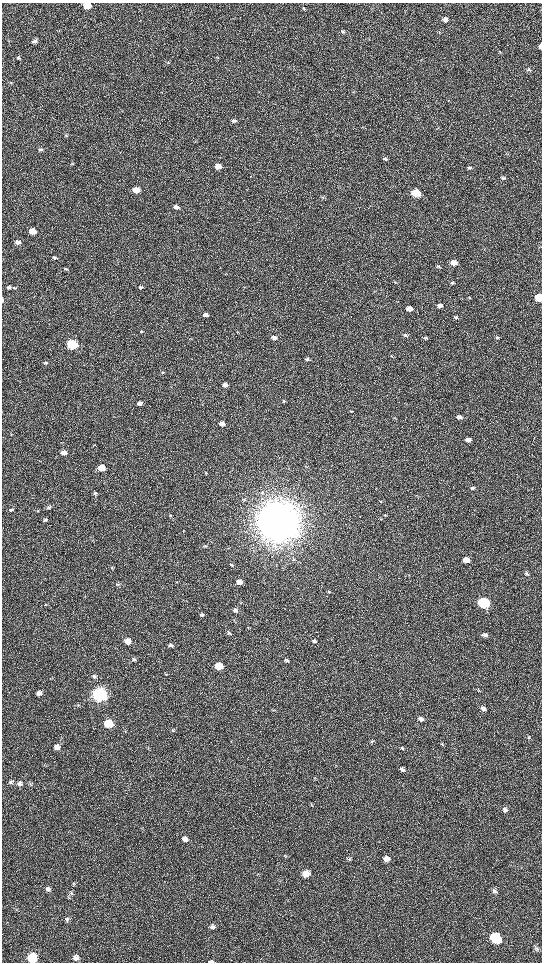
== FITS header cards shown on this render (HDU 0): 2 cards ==
NAXIS1  =                 1080 / length of data axis 1
NAXIS2  =                 1920 / length of data axis 2

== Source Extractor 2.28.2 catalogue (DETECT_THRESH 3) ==
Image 1080 x 1920 px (HDU 0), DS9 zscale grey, zoomed out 1/2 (1 PNG px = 2 x 2 image px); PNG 544 x 964 px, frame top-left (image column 1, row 1919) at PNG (2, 3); no overlay
Background 517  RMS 35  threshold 106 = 3 sigma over >= 5 px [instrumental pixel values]
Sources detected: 140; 2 cannot appear on this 1/2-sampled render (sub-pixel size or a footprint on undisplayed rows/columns) and are not listed; the other 138 listed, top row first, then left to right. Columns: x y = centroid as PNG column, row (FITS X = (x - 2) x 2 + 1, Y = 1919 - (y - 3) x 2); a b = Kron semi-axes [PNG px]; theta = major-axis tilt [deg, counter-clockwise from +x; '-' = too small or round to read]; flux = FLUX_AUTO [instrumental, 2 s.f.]
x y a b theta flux
87 5 5 4 - 2.2e+05
304 8 5 3 - 9.0e+03
445 19 6 5 - 2.6e+04
140 21 4 2 - 4.7e+03
59 31 3 2 - 4.1e+03
343 32 5 5 - 1.4e+04
34 41 7 5 25 2.3e+04
541 46 5 3 - 3.2e+04
217 57 4 3 - 5.5e+03
18 58 6 4 -14 1.2e+04
168 62 4 3 - 6.5e+03
528 70 6 4 42 1.2e+04
10 82 3 2 - 4.3e+03
234 120 5 3 - 1.5e+04
66 135 5 3 - 7.9e+03
40 149 5 4 - 1.1e+04
385 159 6 4 -1 1.2e+04
72 164 4 3 - 6.9e+03
218 166 5 4 - 6.8e+04
469 168 5 4 - 1.2e+04
503 178 5 4 - 1.1e+04
136 190 5 4 - 1.1e+05
416 193 5 4 - 3.5e+05
323 197 5 4 - 9.4e+03
176 207 5 4 - 3.2e+04
32 231 5 4 - 1.4e+05
17 242 6 5 - 3.1e+04
54 257 4 3 - 1.2e+04
454 262 5 4 - 6.9e+04
439 267 5 4 - 1.2e+04
66 269 5 4 - 1.1e+04
395 282 4 3 - 5.4e+03
452 283 5 3 - 9.0e+03
8 287 5 4 - 1.7e+04
141 287 4 3 - 1.1e+04
14 288 4 4 - 9.2e+03
469 298 4 3 - 4.9e+03
539 298 5 4 - 2.8e+05
2 300 5 2 - 1.0e+04
440 306 6 4 -5 2.6e+04
409 308 6 4 -8 4.5e+04
206 315 5 4 - 2.6e+04
456 317 5 3 - 9.6e+03
141 332 5 4 - 8.7e+03
405 335 5 4 - 1.2e+04
497 337 6 4 -21 1.1e+04
190 338 3 2 - 3.7e+03
274 338 5 4 - 2.5e+04
425 338 4 3 - 8.7e+03
72 344 5 4 - 9.6e+05
391 356 4 2 - 4.1e+03
307 359 6 3 -9 1.6e+04
46 363 4 3 - 1.0e+04
162 372 4 4 - 8.2e+03
225 385 5 4 - 3.3e+04
284 401 4 3 - 7.1e+03
139 403 5 4 - 3.4e+04
459 417 6 4 -12 2.6e+04
222 424 4 3 - 4.6e+04
468 439 5 4 - 3.1e+04
64 452 5 4 - 4.5e+04
306 467 3 2 - 3.7e+03
101 468 5 4 - 1.2e+05
205 473 3 2 - 3.7e+03
473 488 6 4 8 1.2e+04
95 493 4 4 - 1.4e+04
244 500 5 3 - 8.6e+03
381 502 4 3 - 5.6e+03
49 507 5 4 - 1.2e+04
11 510 5 4 - 1.2e+04
38 511 4 3 - 5.0e+03
385 515 4 3 - 6.7e+03
170 516 4 4 - 9.6e+03
45 520 4 3 - 1.2e+04
278 521 15 14 - 2.4e+07
205 546 5 3 - 9.3e+03
293 559 5 4 - 9.7e+03
466 560 5 4 - 7.1e+04
231 565 4 3 - 6.3e+03
112 568 5 3 - 8.3e+03
526 574 6 4 -18 1.1e+04
177 582 3 2 - 4.3e+03
239 582 5 4 - 6.9e+04
117 584 5 3 - 9.1e+03
328 592 4 3 - 5.3e+03
484 603 6 5 - 1.1e+06
46 605 4 3 - 6.8e+03
235 610 5 4 - 2.0e+04
202 614 4 4 - 1.2e+04
248 628 3 2 - 4.1e+03
229 633 5 4 - 1.3e+04
485 635 7 5 -21 2.1e+04
128 641 5 4 - 8.3e+04
314 641 5 4 - 1.5e+04
170 645 5 4 - 1.6e+04
134 659 5 4 - 1.2e+04
287 660 4 4 - 9.4e+03
219 666 5 4 - 2.2e+05
165 674 5 2 - 5.6e+03
94 676 5 4 - 1.5e+04
478 689 4 3 - 6.6e+03
39 693 5 4 - 3.8e+04
99 694 6 5 - 4.1e+06
78 705 4 3 - 6.9e+03
483 708 6 5 - 2.0e+04
274 710 3 3 - 5.3e+03
421 719 6 5 - 2.4e+04
108 724 5 5 - 4.4e+05
172 730 5 3 - 9.1e+03
125 731 3 2 - 4.4e+03
528 738 5 3 - 7.3e+03
371 741 5 3 - 6.5e+03
442 744 4 3 - 7.3e+03
57 747 6 5 - 4.4e+04
402 748 6 4 -22 1.4e+04
402 769 6 4 -19 1.8e+04
315 779 3 2 - 4.4e+03
11 782 5 4 - 1.3e+04
20 783 6 5 - 2.3e+04
30 784 5 4 - 1.0e+04
311 804 4 3 - 5.7e+03
505 810 7 5 -41 2.2e+04
185 839 6 5 - 2.9e+04
349 859 4 4 - 1.0e+04
386 859 6 5 - 3.7e+04
306 874 7 6 - 7.0e+04
74 884 5 3 - 7.8e+03
48 889 5 5 - 1.8e+04
494 891 7 5 -55 1.8e+04
71 893 6 3 -75 1.1e+04
69 897 5 3 - 8.1e+03
67 919 5 4 - 1.3e+04
212 927 6 5 - 2.0e+04
496 938 7 6 - 6.2e+05
537 948 6 4 -33 1.2e+04
76 957 6 5 - 3.0e+04
32 958 6 6 - 3.9e+05
211 961 6 2 2 1.6e+04
At the frame edge (FLAGS 8, measured only in part): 6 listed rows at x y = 87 5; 541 46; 539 298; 2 300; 32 958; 211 961
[2 sub-pixel or undisplayed-footprint detections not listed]